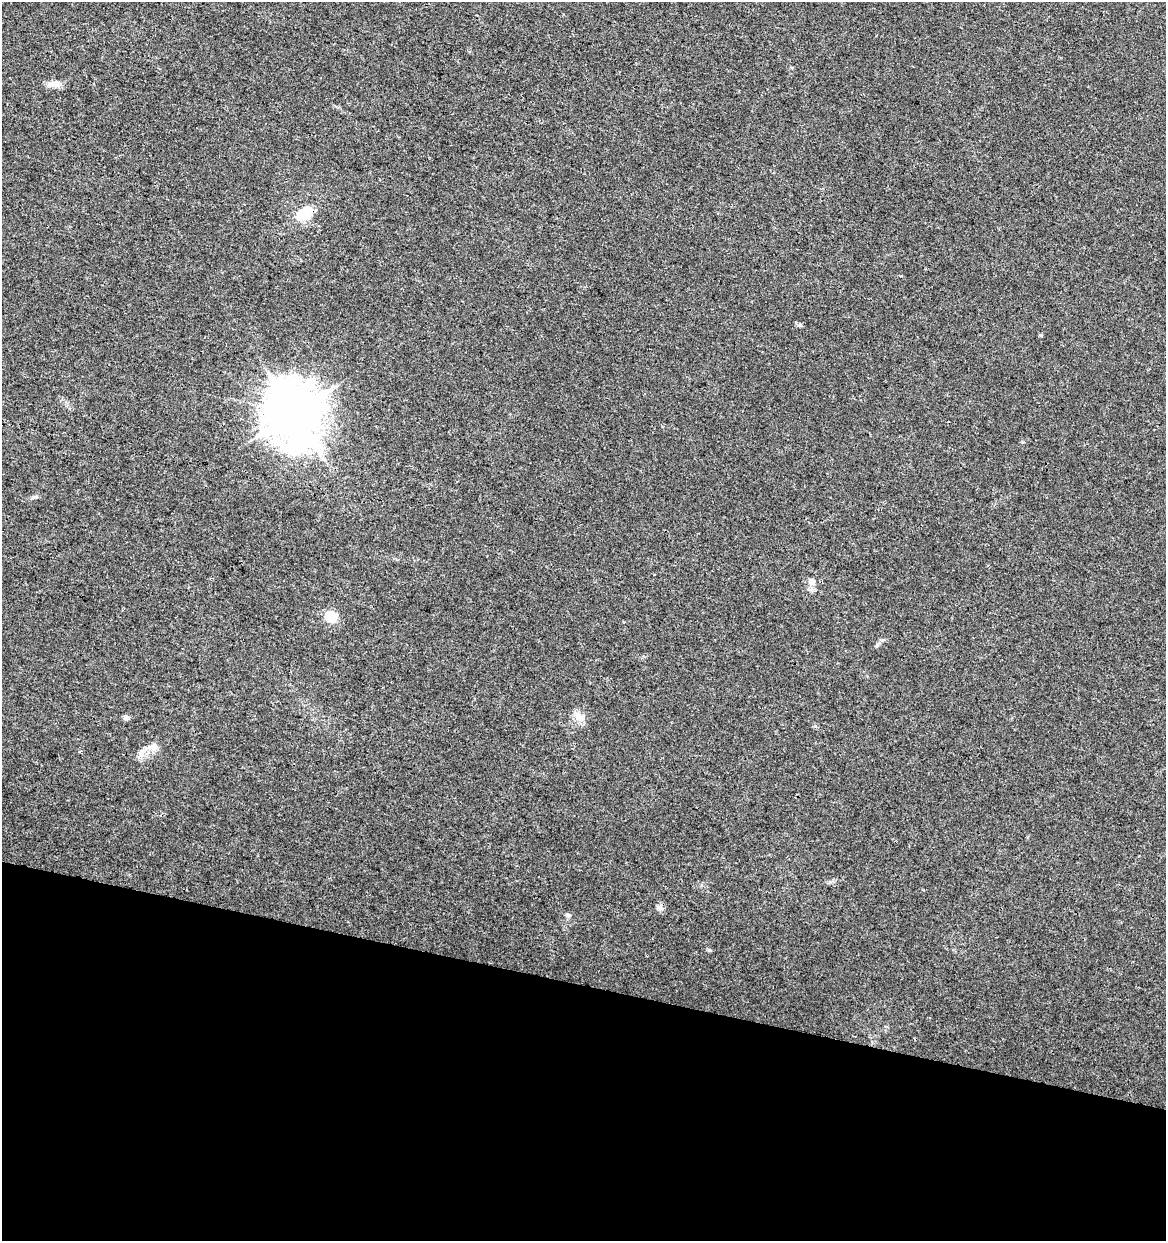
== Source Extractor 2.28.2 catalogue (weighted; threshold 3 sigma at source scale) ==
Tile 15 of 4 x 4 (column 3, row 4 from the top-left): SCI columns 2549-3712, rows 6-1244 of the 5159 x 4962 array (HDU 1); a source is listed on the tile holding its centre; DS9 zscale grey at full resolution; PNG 1168 x 1243 px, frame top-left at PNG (2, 2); no overlay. Shown black and unused: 21% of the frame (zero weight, under 3 of 4 exposures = <1% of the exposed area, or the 3 px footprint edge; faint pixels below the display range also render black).
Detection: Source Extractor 2.28.2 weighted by HDU 2 'WHT'; one run over the whole footprint, this tile lists its part. Background 0.00577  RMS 0.0027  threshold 0.0121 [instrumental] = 3 sigma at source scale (4.5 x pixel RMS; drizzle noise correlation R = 1.50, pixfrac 1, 0.0396/0.0396 arcsec/px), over >= 5 px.
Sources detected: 14; all 14 listed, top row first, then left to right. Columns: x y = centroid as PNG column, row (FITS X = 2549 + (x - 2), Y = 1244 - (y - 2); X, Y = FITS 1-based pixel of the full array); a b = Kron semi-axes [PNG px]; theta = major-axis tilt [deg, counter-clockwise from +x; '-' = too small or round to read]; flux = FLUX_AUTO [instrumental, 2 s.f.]
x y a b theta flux
54 84 21 7 2 2.1
304 213 15 9 37 10
294 413 18 15 -74 1300
34 497 8 4 30 0.54
812 581 11 9 -49 1.7
331 616 6 6 - 23
877 645 6 4 45 0.44
578 716 15 9 -70 2.4
126 718 5 5 - 1.5
153 747 13 9 -11 2
141 753 12 4 -85 1.1
660 908 11 6 -9 0.95
568 915 8 5 -16 0.58
709 950 6 5 - 0.38
Overlapping masked pixels (flux is a lower limit): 1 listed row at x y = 304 213
Unlisted compact peaks at least as high as the median listed source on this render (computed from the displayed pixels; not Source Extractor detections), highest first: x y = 800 325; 1041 335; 815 726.